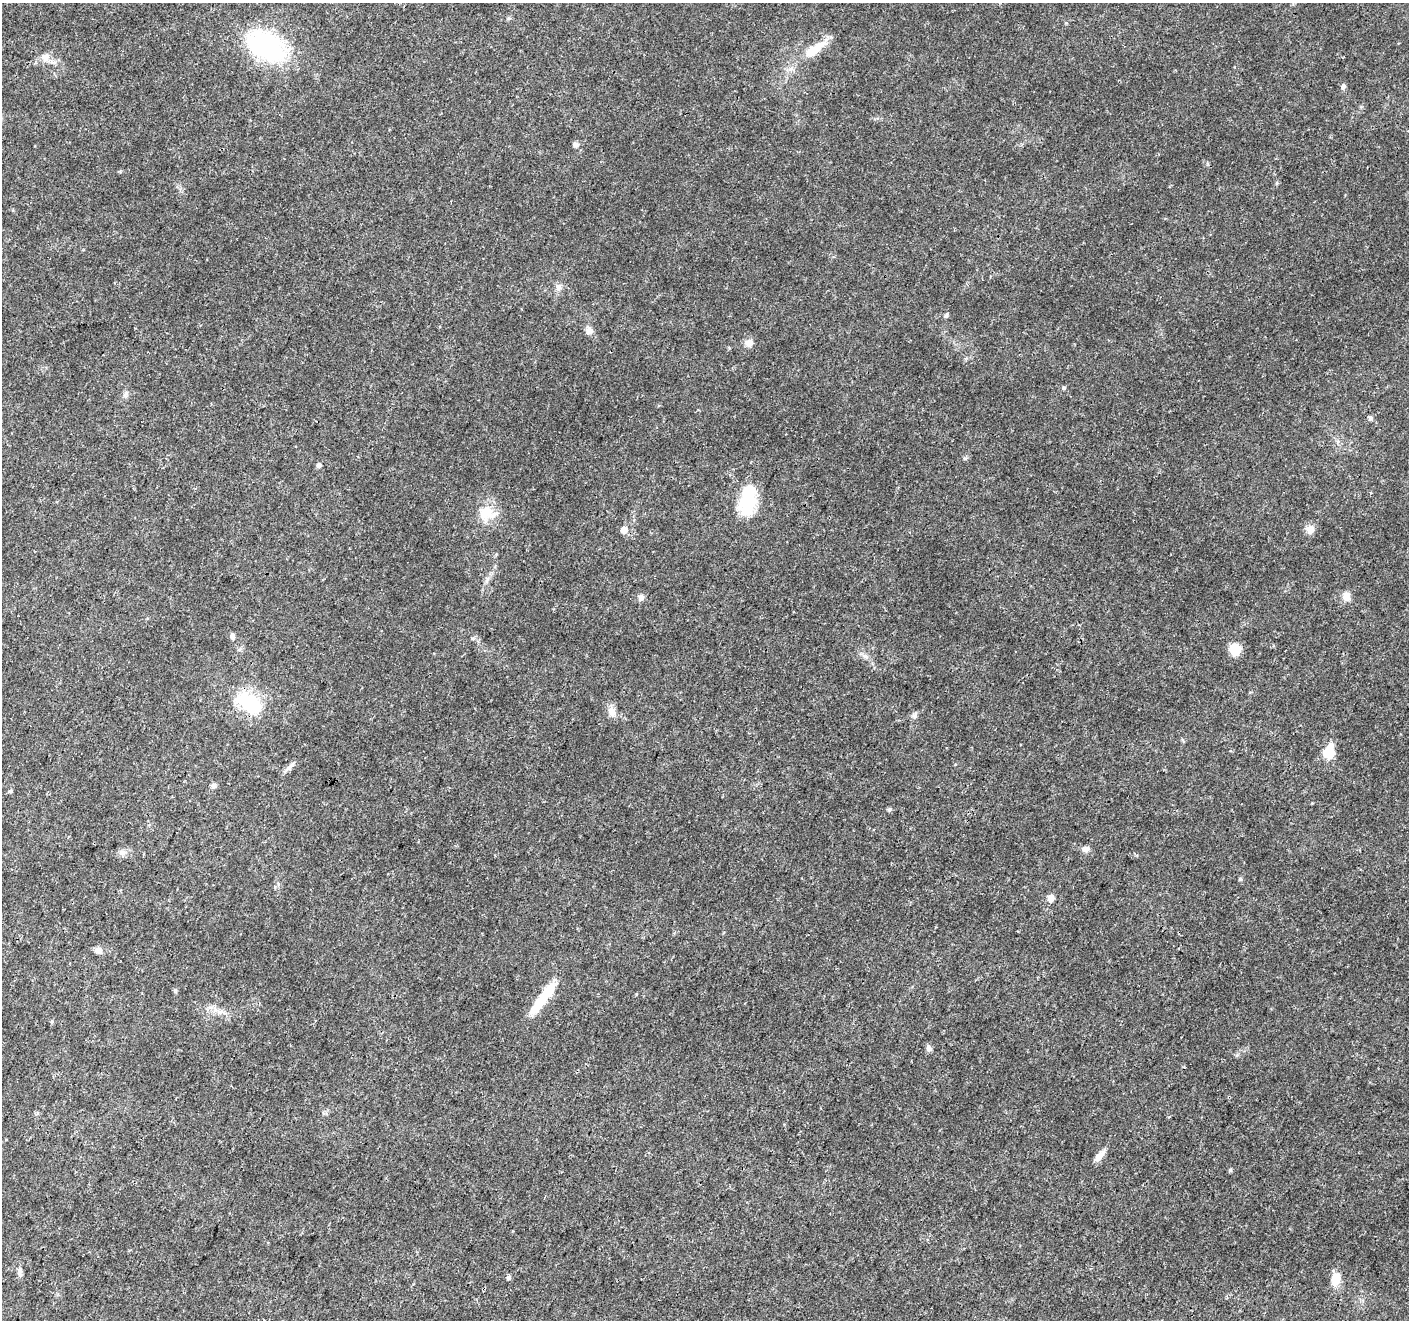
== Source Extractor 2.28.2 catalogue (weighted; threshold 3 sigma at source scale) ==
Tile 7 of 4 x 4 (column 3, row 2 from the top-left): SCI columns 2823-4229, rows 2912-4229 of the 5637 x 5756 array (HDU 1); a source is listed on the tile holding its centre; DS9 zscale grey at full resolution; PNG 1411 x 1322 px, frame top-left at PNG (2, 3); no overlay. Shown black and unused: <1% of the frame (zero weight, under 3 of 4 exposures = <1% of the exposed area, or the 3 px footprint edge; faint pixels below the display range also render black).
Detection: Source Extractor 2.28.2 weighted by HDU 2 'WHT'; one run over the whole footprint, this tile lists its part. Background 0.0285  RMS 0.0024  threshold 0.0107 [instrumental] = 3 sigma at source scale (4.5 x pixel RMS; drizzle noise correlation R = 1.50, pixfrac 1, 0.0396/0.0396 arcsec/px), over >= 5 px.
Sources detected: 44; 1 inside a brighter object's white glare — not listed; the other 43 listed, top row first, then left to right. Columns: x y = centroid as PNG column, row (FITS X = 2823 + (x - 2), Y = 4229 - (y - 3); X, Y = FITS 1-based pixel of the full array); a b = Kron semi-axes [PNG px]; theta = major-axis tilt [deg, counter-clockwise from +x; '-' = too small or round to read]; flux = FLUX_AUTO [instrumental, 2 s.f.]
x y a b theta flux
266 46 38 24 -31 35
814 49 35 11 34 5.8
45 57 13 11 34 2.1
1343 86 7 6 - 0.71
575 144 6 6 - 0.86
559 287 9 8 - 1.2
946 315 8 4 65 0.42
589 330 11 8 -72 1.3
749 343 8 8 - 1.8
1064 388 5 5 - 0.41
125 394 11 4 69 0.62
1370 418 6 5 - 0.64
319 465 7 6 - 0.59
747 503 32 21 76 9.7
487 513 26 19 -5 6
624 530 6 6 - 2.1
1310 530 12 11 - 1.5
1346 596 10 8 -84 2.3
641 597 8 7 - 0.93
232 636 9 6 -61 0.71
1236 650 12 11 - 4
865 656 10 5 -35 0.82
249 703 27 16 -36 16
612 712 15 9 -72 1.8
914 715 8 7 - 0.74
1329 752 17 11 78 5.3
290 766 17 4 45 0.98
214 785 7 6 - 0.72
10 791 4 4 - 0.54
889 809 6 5 - 0.43
1086 849 11 8 6 1
122 853 8 8 - 0.98
1240 879 5 4 - 0.31
1051 898 8 7 - 1.5
98 950 10 8 -38 1.1
543 998 47 9 53 8.9
52 1022 5 5 - 0.36
929 1048 8 7 - 0.8
1099 1156 15 7 53 1.9
1230 1170 5 5 - 0.39
20 1271 11 6 76 0.85
509 1278 5 5 - 0.63
1336 1279 14 10 82 3.4
Unlisted compact peaks at least as high as the median listed source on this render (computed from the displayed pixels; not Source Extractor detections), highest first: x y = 965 458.